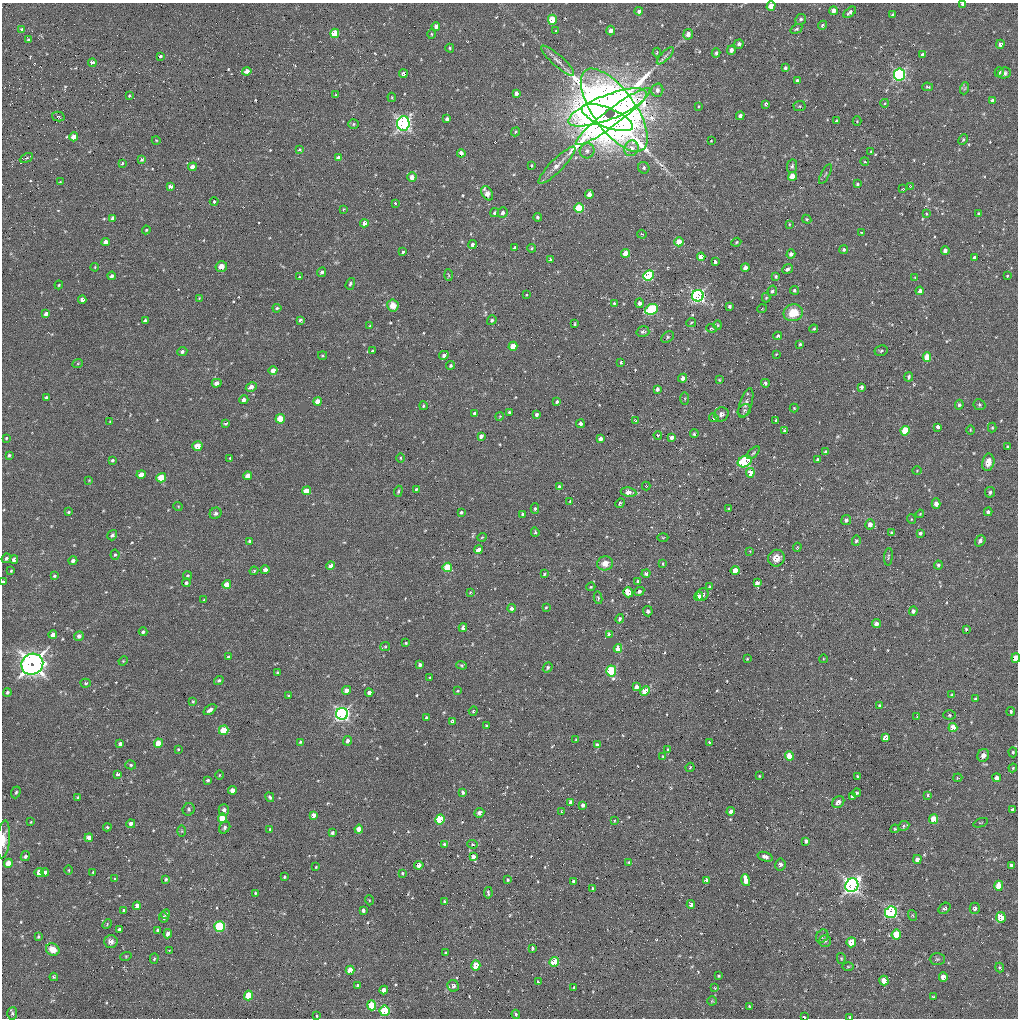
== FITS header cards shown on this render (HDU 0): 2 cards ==
NAXIS1  =                 1016 / length of data axis 1
NAXIS2  =                 1016 / length of data axis 2

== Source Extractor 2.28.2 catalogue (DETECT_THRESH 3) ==
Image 1016 x 1016 px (HDU 0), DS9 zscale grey, 1 PNG px = 1 image px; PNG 1020 x 1020 px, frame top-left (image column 1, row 1016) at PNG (2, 3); each listed source drawn as its Kron ellipse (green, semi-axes under 4 px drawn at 4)
Background 24.5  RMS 3.9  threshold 11.6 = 3 sigma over >= 5 px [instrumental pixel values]
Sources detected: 532; of the 532, the 500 brightest by FLUX_AUTO listed and drawn (32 fainter detections omitted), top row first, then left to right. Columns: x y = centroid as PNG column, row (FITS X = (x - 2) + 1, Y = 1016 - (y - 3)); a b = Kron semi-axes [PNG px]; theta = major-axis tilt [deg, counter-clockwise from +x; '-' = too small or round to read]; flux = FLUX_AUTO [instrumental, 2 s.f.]
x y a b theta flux
963 4 4 3 - 1000
771 6 5 4 - 3000
639 11 4 4 - 1100
833 11 4 4 - 1500
850 12 7 4 39 820
893 15 4 3 - 730
801 19 6 5 - 520
552 20 5 4 - 7400
822 25 5 4 - 440
436 26 4 4 - 1200
796 29 6 4 33 400
22 30 4 4 - 900
611 30 5 4 - 1400
556 31 3 3 - 260
335 33 5 4 - 7400
431 34 5 3 - 270
688 34 5 4 - 1700
28 40 3 3 - 280
739 44 5 4 - 740
1000 44 4 4 - 880
450 48 4 3 - 320
731 50 4 4 - 1300
657 52 5 3 - 320
716 53 4 3 - 460
923 55 4 4 - 1500
160 56 3 3 - 440
665 56 11 4 45 770
558 61 21 5 -42 1800
92 63 4 3 - 1700
785 68 4 3 - 530
247 71 4 4 - 1400
999 72 5 4 - 410
1004 73 6 5 - 580
403 74 4 4 - 810
899 74 6 5 - 53000
797 80 4 3 - 460
927 87 5 4 - 360
965 88 6 3 71 340
657 90 6 6 - 1300
516 93 4 3 - 930
336 95 3 2 - 270
129 96 3 3 - 320
392 97 5 4 - 270
992 100 4 3 - 970
885 103 4 3 - 240
766 104 4 3 - 480
698 106 4 3 - 200
800 106 6 5 - 360
607 107 42 12 21 320000
614 110 49 21 -54 290000
58 116 6 4 -15 460
613 116 46 8 37 160000
740 116 4 4 - 1100
607 118 27 9 -22 300000
447 119 4 3 - 700
837 121 3 3 - 400
857 121 4 4 - 220
403 123 7 6 - 92000
353 124 5 5 - 370
516 132 5 4 - 320
74 137 4 4 - 3700
156 140 4 3 - 200
963 140 5 4 - 370
711 141 3 2 - 210
631 148 8 7 - 2100
299 150 4 4 - 300
587 151 7 7 - 1200
871 151 3 3 - 200
461 153 4 4 - 2200
26 158 7 4 26 330
338 158 4 4 - 1600
142 159 4 3 - 370
865 162 4 3 - 240
122 163 3 3 - 310
557 165 25 6 45 2900
532 166 4 2 - 260
792 166 7 5 81 550
192 167 4 4 - 2100
644 168 6 5 - 530
825 174 11 2 62 350
792 176 4 4 - 5200
412 177 4 4 - 2100
60 182 4 2 - 220
857 184 3 3 - 420
171 186 4 3 - 1100
910 186 4 4 - 200
903 189 3 2 - 220
487 193 8 5 -59 2400
589 194 4 4 - 1700
214 202 4 4 - 520
395 203 3 3 - 310
579 208 5 4 - 12000
343 209 4 3 - 190
495 213 5 4 - 480
503 213 5 5 - 870
926 214 4 3 - 220
978 214 4 3 - 420
538 217 4 3 - 530
113 218 4 4 - 1100
807 219 5 4 - 350
364 223 4 4 - 1300
789 224 4 3 - 240
146 230 4 4 - 290
861 232 4 3 - 210
642 234 5 4 - 330
106 242 4 4 - 1400
679 242 4 4 - 5400
736 242 5 4 - 300
473 245 4 4 - 780
515 248 4 3 - 890
531 248 4 3 - 330
844 249 4 4 - 520
945 250 4 4 - 1200
403 252 4 3 - 440
626 253 4 4 - 5000
791 254 4 4 - 1100
701 257 4 4 - 2500
974 258 4 3 - 860
550 260 3 3 - 490
715 262 3 3 - 840
221 266 6 5 - 1800
95 267 4 3 - 220
745 268 4 4 - 1700
787 269 5 4 - 810
322 272 5 4 - 640
449 275 5 3 - 250
648 275 5 5 - 29000
112 276 4 4 - 770
1007 276 3 2 - 200
299 277 4 3 - 210
776 277 4 3 - 370
915 277 4 3 - 200
350 284 6 4 70 390
59 285 4 3 - 280
794 290 4 4 - 410
772 291 5 4 - 700
920 291 4 3 - 1100
526 295 3 2 - 200
698 296 6 5 - 71000
199 298 3 3 - 200
766 298 5 4 - 320
82 299 4 4 - 1100
614 303 3 3 - 350
639 303 5 4 - 750
393 305 6 5 - 2600
729 306 3 3 - 590
277 308 4 3 - 440
652 309 6 5 - 25000
762 309 5 3 - 200
793 313 10 8 13 5500
46 314 4 3 - 990
300 320 4 3 - 570
492 320 5 4 - 500
145 321 4 3 - 670
691 323 5 3 - 240
575 324 3 2 - 280
718 325 4 4 - 310
370 326 3 3 - 240
711 328 5 3 - 270
814 329 4 3 - 310
643 332 6 5 - 570
778 336 4 3 - 510
668 337 7 5 38 470
800 344 3 3 - 340
513 346 4 4 - 3700
182 351 5 4 - 620
372 351 3 3 - 410
881 351 7 5 12 510
776 354 3 2 - 210
323 355 4 3 - 290
444 355 5 4 - 680
927 357 4 4 - 5500
621 362 4 3 - 330
78 363 5 3 - 220
451 365 4 4 - 430
273 370 4 4 - 1500
909 377 5 3 - 480
683 378 4 4 - 1300
719 380 3 2 - 220
217 383 5 4 - 1400
765 383 4 4 - 530
251 387 6 4 28 1500
861 387 4 3 - 870
657 389 4 3 - 780
46 397 3 3 - 330
685 398 6 3 -90 290
244 400 4 4 - 920
318 401 4 4 - 2100
557 402 4 3 - 450
746 403 15 6 72 1300
959 405 5 4 - 520
979 405 6 5 - 440
423 406 4 3 - 310
794 408 4 4 - 230
744 410 7 5 38 610
509 412 3 3 - 290
475 413 3 3 - 510
537 414 4 3 - 610
721 414 7 6 - 1000
500 416 4 3 - 230
714 418 5 4 - 360
280 419 5 4 - 6200
776 420 4 3 - 300
110 421 3 3 - 210
635 421 4 4 - 340
226 423 4 3 - 380
580 424 4 4 - 730
938 427 4 3 - 1600
992 428 5 4 - 270
970 430 5 3 - 220
784 431 4 3 - 300
905 431 5 4 - 9300
694 434 4 4 - 470
658 435 4 3 - 270
481 436 4 4 - 940
672 437 4 4 - 1000
6 438 4 3 - 280
601 438 4 4 - 1200
197 446 5 4 - 4000
1007 447 3 3 - 370
826 452 4 3 - 680
753 453 8 4 45 460
9 455 4 3 - 460
230 458 3 3 - 270
400 458 4 3 - 240
112 460 3 3 - 370
818 460 4 3 - 510
745 461 7 5 27 23000
988 462 8 6 79 2200
917 471 5 3 - 220
750 473 5 4 - 3700
141 474 5 4 - 2200
248 476 4 4 - 2000
161 478 5 4 - 7700
89 480 3 2 - 190
646 486 4 4 - 200
559 487 4 3 - 820
416 489 4 3 - 280
307 491 5 4 - 3900
398 491 6 4 70 380
629 492 8 4 -8 3000
990 492 5 5 - 670
570 501 3 3 - 210
620 503 5 4 - 370
936 504 5 4 - 1600
178 506 5 3 - 200
535 509 5 4 - 420
729 509 3 3 - 240
68 512 3 2 - 290
461 512 4 3 - 430
988 512 4 4 - 780
215 513 6 5 - 650
523 514 4 3 - 590
920 514 4 3 - 230
911 519 5 3 - 210
846 520 5 5 - 870
870 524 5 4 - 1800
535 532 5 3 - 400
891 533 4 3 - 480
920 533 4 3 - 560
112 535 5 4 - 650
482 537 4 3 - 210
663 538 5 3 - 240
250 541 3 3 - 410
856 541 5 4 - 530
980 541 6 4 53 720
797 547 5 3 - 260
478 550 4 4 - 2300
750 551 3 3 - 200
115 555 5 4 - 440
888 557 9 3 85 360
6 558 5 4 - 610
776 558 8 8 - 2700
14 559 4 4 - 1000
73 561 4 4 - 850
605 563 8 7 - 2300
663 564 4 3 - 240
938 565 4 4 - 610
331 566 4 4 - 1500
447 567 5 4 - 7600
265 570 4 4 - 1200
11 571 3 2 - 250
254 571 4 3 - 300
735 571 4 4 - 3900
646 573 4 4 - 940
544 574 3 2 - 280
54 576 3 3 - 350
188 576 4 4 - 340
638 581 4 4 - 320
3 582 3 3 - 430
186 583 4 4 - 470
757 583 4 4 - 1200
227 584 4 4 - 2900
591 587 4 4 - 250
710 587 3 3 - 380
639 591 5 4 - 570
470 592 4 2 - 200
628 592 5 5 - 3700
703 595 6 5 - 940
699 596 4 4 - 1500
598 598 6 4 -80 400
204 600 3 3 - 200
546 607 4 3 - 270
512 608 4 4 - 720
648 611 5 5 - 560
913 611 4 4 - 830
620 619 5 4 - 540
876 624 4 4 - 1400
463 628 4 4 - 800
966 629 4 4 - 260
143 632 4 3 - 520
609 634 4 3 - 1600
53 635 4 4 - 1500
79 636 5 4 - 970
406 643 3 3 - 260
385 647 5 4 - 280
618 648 4 4 - 3100
228 657 4 3 - 360
1016 658 5 4 - 4500
747 659 3 2 - 200
823 659 4 3 - 210
123 661 5 4 - 240
32 664 11 10 - 170000
420 665 4 3 - 690
462 665 5 4 - 340
548 667 5 4 - 460
611 671 5 5 - 23000
277 672 3 2 - 270
430 678 3 3 - 290
219 680 5 4 - 400
86 683 5 4 - 400
636 687 4 4 - 1200
347 690 4 4 - 1700
457 691 3 3 - 230
645 691 5 4 - 6000
7 692 4 4 - 420
369 693 4 4 - 3300
952 695 4 4 - 320
289 696 3 3 - 250
975 699 4 3 - 360
193 701 4 3 - 240
879 705 4 3 - 290
210 710 7 3 35 940
473 711 4 3 - 290
1011 711 4 4 - 420
342 714 6 6 - 82000
949 715 6 5 - 430
917 716 4 2 - 220
427 718 3 3 - 430
452 721 4 4 - 780
486 726 4 3 - 240
953 728 4 4 - 5100
224 730 5 4 - 7000
885 738 4 4 - 26000
576 740 3 2 - 210
347 741 5 4 - 890
300 742 4 3 - 290
158 743 5 4 - 4200
710 743 4 3 - 950
120 744 4 3 - 650
597 745 4 4 - 720
178 749 3 2 - 210
668 749 4 3 - 280
1013 752 5 4 - 410
983 755 6 5 - 1100
663 756 3 2 - 200
789 756 4 4 - 5700
131 765 5 4 - 440
690 767 5 3 - 290
1013 768 4 3 - 260
117 774 4 3 - 560
219 775 5 3 - 240
759 776 3 2 - 210
857 776 3 2 - 250
958 778 4 4 - 250
997 778 4 4 - 1500
208 780 3 3 - 390
232 790 4 4 - 1900
16 792 6 4 70 460
463 792 3 3 - 480
856 793 5 3 - 490
928 795 4 3 - 280
270 797 5 4 - 490
852 797 4 3 - 500
78 798 4 3 - 350
571 802 4 4 - 1300
838 802 6 5 - 1200
583 805 4 3 - 720
189 809 6 6 - 540
224 810 6 5 - 710
1013 810 4 4 - 840
731 811 4 4 - 1200
562 812 3 3 - 300
479 813 5 4 - 860
313 815 4 4 - 1600
222 818 4 4 - 4400
440 819 5 4 - 12000
934 819 5 4 - 6300
614 821 3 2 - 190
31 822 3 3 - 220
981 823 8 2 21 230
131 824 4 4 - 730
904 826 6 4 26 440
107 827 4 3 - 360
225 827 6 5 - 590
270 829 4 3 - 230
359 829 4 4 - 2300
895 829 4 4 - 230
182 831 6 4 -90 250
332 833 4 3 - 460
89 838 4 4 - 2700
3 839 19 6 85 2500
806 841 4 3 - 630
444 844 4 3 - 350
473 844 5 4 - 280
25 856 5 4 - 720
473 857 4 4 - 1500
765 857 8 4 -18 890
917 859 4 4 - 1300
629 862 4 3 - 310
8 863 4 4 - 3900
419 865 4 3 - 1300
780 865 6 5 - 670
1011 865 3 3 - 480
316 867 3 3 - 240
69 870 4 3 - 220
39 872 4 4 - 3400
45 872 4 4 - 940
93 872 3 3 - 230
402 873 3 2 - 300
284 877 3 3 - 320
115 879 4 4 - 250
166 879 4 3 - 430
508 880 4 3 - 360
706 880 4 4 - 1500
746 880 6 4 -72 2900
573 881 3 3 - 530
852 885 7 6 - 110000
999 886 5 4 - 4200
593 888 4 3 - 280
255 893 3 3 - 280
488 893 6 3 80 440
369 900 5 3 - 210
444 901 3 2 - 290
691 904 4 4 - 1000
137 906 4 4 - 1900
944 908 6 5 - 490
975 908 5 5 - 880
123 910 3 3 - 300
363 910 4 3 - 600
891 912 6 5 - 44000
166 914 5 4 - 600
912 915 5 3 - 250
164 917 5 4 - 480
1001 917 5 5 - 4500
107 924 5 3 - 260
220 927 5 5 - 20000
119 929 4 3 - 720
157 930 4 3 - 490
168 934 4 4 - 1400
896 935 5 4 - 8000
822 936 7 5 53 610
38 937 3 3 - 360
111 941 7 6 - 1300
825 941 6 6 - 530
851 942 5 5 - 5700
532 948 3 3 - 330
53 949 7 6 - 3300
169 950 3 2 - 220
446 953 3 3 - 390
126 956 6 3 18 240
841 958 5 4 - 300
154 959 5 4 - 320
937 959 7 6 - 450
554 962 5 4 - 10000
476 965 5 4 - 4800
848 966 6 4 1 310
1000 967 5 4 - 350
350 970 4 4 - 3700
719 976 3 2 - 260
54 977 4 4 - 280
943 977 4 4 - 2300
884 981 5 4 - 4800
538 982 4 2 - 370
358 986 4 3 - 800
453 986 6 5 - 670
574 987 3 2 - 270
715 988 4 3 - 190
384 990 4 4 - 2000
248 996 5 4 - 7800
933 997 3 2 - 220
712 1001 4 4 - 240
372 1005 5 4 - 7600
749 1006 3 2 - 220
385 1011 5 5 - 14000
12 1013 6 5 - 450
516 1014 4 3 - 310
317 1016 3 2 - 190
804 1017 3 2 - 240
850 1017 3 2 - 340
At the frame edge (FLAGS 8, measured only in part): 7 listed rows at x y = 963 4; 771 6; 3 582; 1016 658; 3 839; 804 1017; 850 1017
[32 fainter detections neither listed nor drawn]

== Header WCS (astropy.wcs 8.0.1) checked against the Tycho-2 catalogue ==
Header WCS as astropy/WCSLIB reads it (applying the file's SIP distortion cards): RA---SIN-SIP/DEC--SIN-SIP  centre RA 10:40:29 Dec +10:59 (160.12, +10.98 deg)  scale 2.76 arcsec/px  FOV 46.7' x 46.4'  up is +22 deg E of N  parity normal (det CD < 0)
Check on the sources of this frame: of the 60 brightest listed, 14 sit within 4.1 arcsec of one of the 28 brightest Tycho-2 stars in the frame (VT <= 13.17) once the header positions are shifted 0.61 arcsec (0.27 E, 0.55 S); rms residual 1.49 arcsec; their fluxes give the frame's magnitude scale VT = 22.85 - 2.5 log10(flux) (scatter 0.51 mag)
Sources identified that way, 13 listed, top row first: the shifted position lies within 4.1 arcsec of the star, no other Tycho-2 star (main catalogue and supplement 1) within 8.2 arcsec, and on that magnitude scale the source's flux lands within +1.5 / -3 mag of the star's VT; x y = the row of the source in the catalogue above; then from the Tycho-2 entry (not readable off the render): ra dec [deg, ICRS J2000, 3 dp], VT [Tycho-2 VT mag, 2 dp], TYC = Tycho-2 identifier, HIP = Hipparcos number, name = IAU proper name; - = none
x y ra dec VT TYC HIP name
899 74 159.965 +11.403 11.91 842-235-1 - -
403 123 160.311 +11.227 10.47 842-292-1 - -
579 208 160.159 +11.218 11.85 842-1128-1 - -
698 296 160.047 +11.190 10.94 842-562-1 - -
652 309 160.077 +11.167 11.27 842-1397-1 52236 -
905 431 159.857 +11.153 12.27 842-756-1 - -
611 671 160.002 +10.900 12.00 842-1186-1 - -
342 714 160.185 +10.793 12.03 842-1130-1 - -
953 728 159.739 +10.957 13.17 842-341-1 - -
852 885 159.767 +10.817 10.53 842-1173-1 - -
891 912 159.731 +10.809 11.69 842-1282-1 - -
372 1005 160.080 +10.595 12.13 842-1196-1 - -
385 1011 160.070 +10.595 12.46 842-1000-1 - -